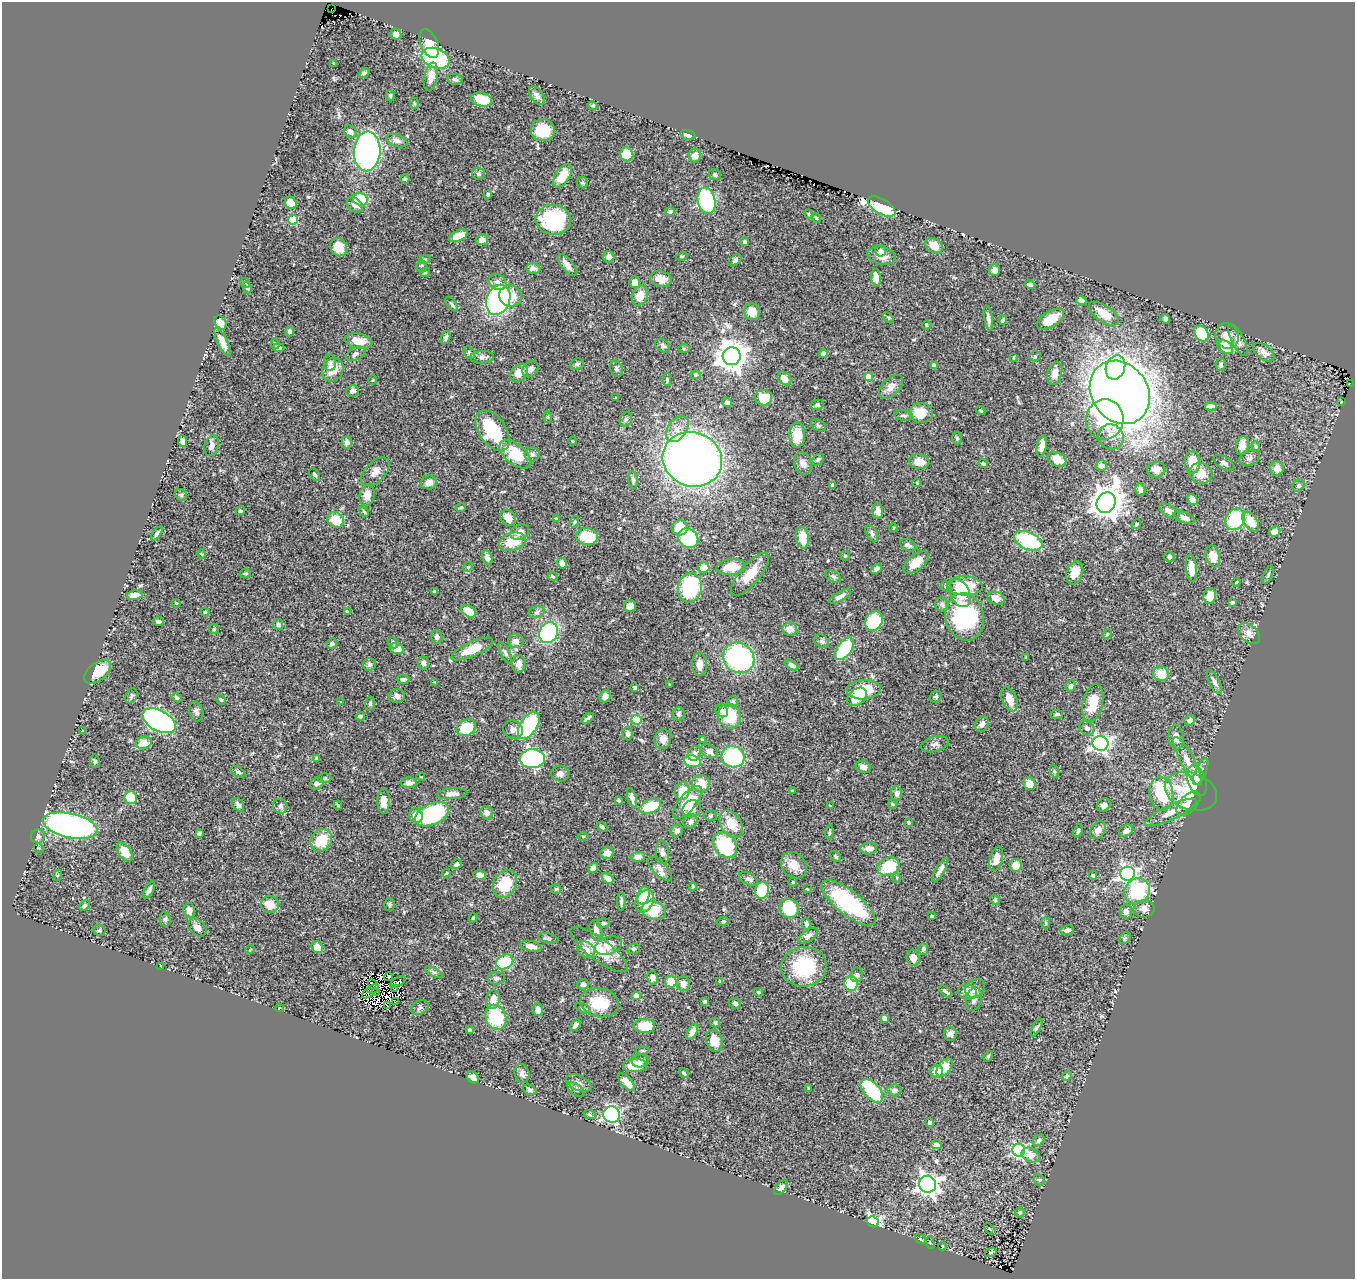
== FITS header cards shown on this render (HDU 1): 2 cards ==
NAXIS1  =                 1353
NAXIS2  =                 1277

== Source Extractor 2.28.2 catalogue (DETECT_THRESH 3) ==
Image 1353 x 1277 px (HDU 1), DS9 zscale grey, 1 PNG px = 1 image px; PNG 1357 x 1281 px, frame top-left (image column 1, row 1277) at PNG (2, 2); each listed source drawn as its Kron ellipse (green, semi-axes under 4 px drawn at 4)
Background 0.487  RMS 0.023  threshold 0.068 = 3 sigma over >= 5 px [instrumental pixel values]
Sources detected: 515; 9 with non-positive FLUX_AUTO (blend fragments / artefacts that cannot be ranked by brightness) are neither listed nor drawn; of the other 506, the 500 brightest by FLUX_AUTO listed and drawn (6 fainter detections omitted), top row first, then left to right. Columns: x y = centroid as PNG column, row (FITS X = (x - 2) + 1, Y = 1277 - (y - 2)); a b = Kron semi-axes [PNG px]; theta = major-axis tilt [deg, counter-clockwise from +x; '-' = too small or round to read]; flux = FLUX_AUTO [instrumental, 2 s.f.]
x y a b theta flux
332 8 3 2 - 86
396 34 6 5 - 8.1
429 44 15 8 -67 30
435 58 14 9 -21 110
334 63 3 2 - 1.3
364 73 6 4 40 3.6
431 77 14 6 79 16
455 79 7 5 -15 3.4
390 96 5 4 - 2.3
537 96 10 6 -54 6.5
482 99 10 7 -14 40
414 103 6 3 -71 1.6
593 106 5 4 - 2.1
543 130 12 11 - 45
350 132 7 5 -39 6.8
688 135 7 5 -18 6.1
397 141 11 6 -19 7.2
367 151 20 13 86 430
627 154 7 6 - 46
695 155 7 6 - 9.1
479 174 6 6 - 3.7
715 175 6 5 - 3.3
562 176 13 7 57 34
405 179 5 4 - 1.6
582 183 6 5 - 2.5
488 194 4 3 - 1.6
360 199 7 6 - 67
706 201 13 9 -79 220
291 203 6 5 - 21
355 205 9 6 -40 8.2
882 206 15 7 -31 85
670 212 5 4 - 3.4
809 214 5 4 - 2
816 218 5 4 - 2
293 220 5 4 - 56
553 220 17 15 -6 110
458 236 10 5 24 18
482 240 6 5 - 9.2
745 242 4 3 - 2.6
934 245 9 7 -31 16
339 247 9 8 - 23
881 251 5 5 - 4.6
682 256 6 3 17 1.4
881 256 14 9 -12 17
609 257 6 5 - 6.8
425 259 6 3 19 1.8
735 260 7 5 39 3.5
567 265 13 5 -52 12
422 266 6 5 - 2.9
533 268 7 5 -1 6
994 270 5 5 - 7
425 272 5 4 - 2.1
876 277 8 5 -83 10
661 279 11 8 -14 16
497 282 9 7 -33 7.7
635 282 6 5 - 12
246 283 5 3 - 1.5
1030 285 5 4 - 2.8
247 288 6 4 -62 3
510 296 11 10 - 28
640 296 10 7 70 20
498 300 15 11 68 250
1081 300 5 4 - 4.6
452 304 9 4 -52 2.9
752 312 8 7 - 19
1104 314 17 8 -35 28
888 318 7 4 -45 2.2
988 318 13 4 -79 5.5
1051 319 15 8 31 28
1165 319 5 4 - 5
1003 320 5 3 - 1.8
220 323 7 5 -56 8.6
926 325 5 3 - 1.7
289 331 5 4 - 4.4
1201 334 8 6 -56 59
1227 336 13 11 -63 21
446 338 7 4 72 4.2
1238 340 18 6 -63 10
358 341 14 7 -12 25
222 342 15 5 -64 14
275 344 5 3 - 2.5
663 345 8 6 -34 3.7
1225 347 8 6 -33 41
279 348 5 3 - 4.5
684 349 6 4 0 1.8
1264 352 12 7 -37 8.9
469 353 7 5 -53 3.1
356 354 10 6 27 5.4
823 354 4 4 - 11
732 356 9 9 - 2300
1035 356 5 5 - 2.1
482 357 11 6 3 6
1013 358 4 2 - 1
330 363 8 6 -87 4
577 364 7 5 12 3.5
934 365 4 4 - 5.5
1221 365 6 5 - 3
1115 367 12 9 70 150
616 368 8 6 -69 3.8
530 369 9 7 48 6.9
333 370 12 10 61 23
519 373 10 7 45 14
1055 373 12 7 76 12
695 375 5 4 - 1.8
869 377 4 4 - 23
784 378 8 6 -46 14
667 379 6 4 -89 2.3
373 380 5 3 - 1.1
1350 383 2 2 - 12
891 387 15 8 44 12
352 391 6 5 - 5.4
1120 392 33 28 -54 2600
615 398 4 3 - 1.1
763 398 8 8 - 34
727 402 5 4 - 3.7
1341 402 3 3 - 1.4
817 405 6 5 - 3.6
1211 406 6 4 -2 8.2
981 410 5 3 - 1.6
921 413 12 10 -6 33
904 416 9 5 -6 3.6
548 417 5 4 - 1.7
626 419 7 6 - 3.5
1105 419 20 19 - 78
818 425 8 5 -28 2.8
677 429 14 9 53 14
492 431 23 13 -55 81
797 435 13 7 86 26
1111 437 13 12 - 16
957 438 6 5 - 2.7
183 441 6 4 -84 5.3
573 441 4 4 - 1.4
347 442 6 5 - 7.3
212 446 11 7 72 7.8
1042 446 11 5 79 11
1242 446 9 6 80 13
1256 446 5 4 - 2.3
515 454 19 10 -40 50
532 454 7 7 - 4.8
1250 458 11 7 22 5.9
692 459 30 27 -20 1200
1057 459 9 6 -26 19
818 460 7 5 40 3.4
919 462 10 7 -6 18
1192 462 11 7 -89 25
803 463 12 8 -72 11
983 463 5 4 - 2.4
1224 463 11 6 -29 5.6
1101 466 6 5 - 7.9
1277 468 7 7 - 12
1156 470 9 8 - 11
375 472 17 10 47 12
1201 473 11 10 - 21
315 475 7 4 -54 3.7
633 480 8 4 -84 4.2
429 482 8 7 - 8.7
917 483 4 4 - 1.4
833 485 4 3 - 4.7
1299 485 6 5 - 3.4
1140 490 6 5 - 6
181 495 6 5 - 2.8
367 495 11 7 81 12
1192 500 6 4 -48 8.7
1106 503 10 9 - 2600
461 507 5 3 - 1.7
240 511 5 4 - 2.5
878 511 8 5 -85 7.8
1169 511 11 6 -31 10
364 512 5 3 - 2.1
508 518 9 7 -49 16
1184 518 11 5 -20 6.8
556 519 4 4 - 2
1235 519 11 9 55 83
336 520 9 7 -36 39
574 522 6 4 70 1.8
1251 522 11 6 -54 30
1136 524 5 4 - 2
680 528 8 7 - 27
893 528 4 3 - 1.1
1274 531 6 5 - 11
520 532 10 7 28 10
157 533 8 4 55 4
872 533 9 5 -60 4.7
587 537 11 8 -11 52
688 538 10 9 - 110
803 538 11 6 -83 31
1028 541 15 8 -24 100
512 542 14 8 18 36
908 545 9 5 -27 4.5
202 554 4 4 - 1.5
845 556 5 4 - 2
1213 556 11 7 -76 20
1169 557 5 5 - 3.3
487 558 7 5 -78 7.3
562 563 5 4 - 13
916 563 15 8 39 21
468 567 5 4 - 1.8
731 567 15 8 3 31
704 568 5 5 - 23
1191 568 13 5 -85 19
877 569 6 3 46 4.2
245 573 6 3 9 2
1075 573 12 8 70 16
750 574 26 10 50 33
1268 575 10 4 67 2.7
553 576 5 4 - 2.3
833 576 8 5 -30 3
1236 582 4 3 - 1.4
946 586 5 4 - 3.9
965 586 18 9 -1 48
690 588 15 12 80 140
434 591 3 3 - 2
960 593 14 9 -65 29
135 595 8 5 11 14
840 596 12 4 30 5.8
1210 596 7 6 - 23
996 598 9 6 -21 14
1232 602 4 4 - 2.5
176 603 4 4 - 1.4
942 604 7 6 - 4.1
630 606 6 6 - 10
347 611 4 3 - 1.2
469 611 8 5 -32 24
205 612 4 4 - 1.5
537 612 8 6 16 3.9
965 617 24 19 -79 170
158 621 5 4 - 3.1
874 621 10 8 61 77
278 624 5 5 - 4.5
214 629 5 5 - 2.2
790 629 7 6 - 10
549 633 11 9 60 200
1249 633 12 8 -42 11
1107 634 5 4 - 1.8
437 637 7 5 -74 5
516 641 8 7 - 9.7
822 641 8 6 -36 4.1
393 643 6 5 - 3.5
332 644 5 5 - 4
397 649 7 5 -12 13
472 649 22 7 24 34
845 649 13 7 55 96
505 653 12 4 -64 4.1
1026 657 4 3 - 1.2
739 658 16 14 -37 240
423 663 6 5 - 5.2
370 664 6 6 - 4.2
519 664 9 6 85 11
699 664 11 7 -85 14
792 665 7 4 -31 5.7
98 672 15 9 38 39
1161 674 8 7 - 23
403 679 6 4 -2 5.2
435 682 4 3 - 1.2
1214 682 13 5 -65 5.4
670 685 3 3 - 1.3
1071 686 6 5 - 5.1
635 687 4 3 - 2.4
864 690 17 9 3 55
132 696 8 5 64 3.1
397 696 8 7 - 5.4
605 696 6 5 - 10
857 697 11 8 39 25
936 697 6 5 - 2.9
177 698 5 4 - 2.7
221 699 5 4 - 2.2
1009 699 13 7 -67 22
733 701 5 5 - 3.4
341 702 4 3 - 1.2
1093 703 19 10 77 32
370 704 7 5 76 2.9
722 711 7 6 - 4.1
196 712 10 7 -73 5
679 714 7 6 - 3.1
1057 714 6 4 7 2.9
360 716 5 4 - 2.7
729 716 12 11 - 56
588 718 7 3 37 3.8
636 720 5 4 - 57
1190 720 6 5 - 3.9
159 721 18 10 -29 440
982 724 8 6 65 6.5
529 726 15 8 56 150
466 728 10 8 24 50
1087 728 8 6 -43 5.1
513 730 10 9 - 7.5
83 731 3 2 - 0.96
627 733 7 5 -87 5.3
1176 737 12 7 -83 8.9
663 739 10 8 74 10
702 740 4 3 - 1.5
144 743 8 6 17 23
935 744 14 7 14 6.6
1100 744 8 7 - 560
709 751 9 6 -26 7
695 753 8 6 63 5.2
733 757 12 10 -20 120
316 758 4 3 - 1.9
532 759 12 9 0 260
95 761 6 5 - 2.8
692 761 8 5 -11 56
1188 761 27 7 -62 16
863 767 8 6 -20 8.2
1054 771 7 4 -71 2.6
238 772 8 4 -28 3.3
1201 772 14 5 66 6
560 774 9 8 - 6.9
421 777 4 3 - 1
324 778 7 5 3 2.8
1197 780 16 9 -70 21
317 783 7 5 26 7.1
409 783 7 5 -1 7.9
701 784 9 8 - 23
1029 784 6 6 - 18
682 791 9 7 76 28
792 791 4 2 - 1.2
1191 791 27 18 -19 87
897 793 7 5 -81 5.6
452 794 15 5 5 9
1161 794 17 12 -82 93
131 798 6 6 - 41
632 798 10 4 -74 6.4
618 800 4 3 - 2.7
384 801 12 6 89 15
688 802 20 8 50 45
892 804 4 4 - 1.7
1188 804 15 8 44 17
238 805 7 5 -55 6.7
338 805 5 3 - 1.7
1104 805 7 6 - 7.2
280 806 7 7 - 4.6
650 806 11 6 23 48
830 806 3 2 - 1.2
692 809 9 8 - 11
1171 812 28 7 25 18
487 813 7 6 - 7.6
432 814 18 10 24 170
416 816 7 7 - 17
711 816 6 5 - 2.2
690 821 7 6 - 5
909 823 4 4 - 1.8
731 824 15 10 -58 29
70 826 28 12 -12 630
602 827 6 4 -44 2.7
1098 830 10 7 57 8.6
677 831 6 6 - 5.1
1078 831 7 4 70 2.4
1126 831 7 5 32 7
829 832 7 3 86 2.1
199 833 4 4 - 2.3
38 836 7 7 - 5.2
583 836 5 3 - 1.7
321 840 12 10 53 39
725 845 14 10 -55 100
39 848 5 4 - 1.8
869 848 8 6 1 11
125 852 10 6 -57 28
607 853 7 6 - 11
662 853 11 6 -84 5.8
836 856 6 4 -46 2.2
638 857 7 5 1 9
996 859 12 6 76 18
457 864 6 4 32 3.5
794 865 14 11 -50 20
1016 865 6 6 - 15
889 867 11 8 22 58
593 868 5 4 - 8.7
660 869 15 7 -45 9.3
940 870 13 4 60 7.4
446 873 4 3 - 1.5
1128 874 7 7 - 450
58 875 6 3 69 1.5
480 875 6 4 -12 7.7
1093 875 4 4 - 1.9
608 878 6 4 -34 11
897 878 5 3 - 1.4
748 879 10 5 -26 4.3
793 882 5 3 - 1.2
505 884 15 11 63 50
693 886 4 3 - 1.9
556 889 5 5 - 2
807 889 3 3 - 1.7
149 890 9 4 62 4.9
762 890 8 7 - 60
1137 891 13 12 - 110
643 895 9 6 75 29
995 900 5 4 - 1.8
645 901 12 8 61 52
621 902 9 4 -90 3.5
849 903 33 12 -39 130
270 904 9 8 - 23
389 904 6 5 - 2.6
85 905 6 4 45 2.9
789 908 10 9 - 64
1144 909 10 8 9 9.1
189 910 7 6 - 8.9
654 911 12 9 -15 39
1126 911 7 6 - 5.6
932 916 4 3 - 1.8
473 918 4 3 - 2.2
165 919 7 5 -77 3
723 921 6 3 7 1.6
604 923 6 5 - 3
1046 923 6 4 -89 2.2
806 924 5 4 - 3.6
197 928 10 7 -44 9.6
99 930 6 5 - 2.7
596 930 10 6 -75 8.5
1067 930 7 5 9 4.6
808 936 11 5 33 5.9
548 938 10 4 -12 3.5
1125 938 6 5 - 2.2
531 946 11 5 -12 7.6
609 946 14 8 19 16
317 947 7 5 -50 17
599 949 35 11 -37 45
633 949 6 5 - 3
923 949 6 4 76 4.1
250 950 4 3 - 1.2
586 950 9 7 -33 11
913 958 8 6 -77 10
505 962 9 7 27 65
161 966 3 2 - 1.1
804 967 22 20 6 96
434 972 9 4 -27 3.3
857 975 7 6 - 5.2
388 977 4 2 - 2.3
497 978 8 6 -1 3.7
652 978 7 5 -78 8
720 981 4 3 - 2.1
398 982 9 2 31 3.9
671 982 6 5 - 30
373 984 6 2 -40 2.5
583 984 6 5 - 6.4
683 984 7 7 - 9.8
851 984 7 6 - 47
395 988 2 2 - 1.1
975 988 11 8 32 12
373 989 6 2 21 2.8
946 991 7 4 -42 2.8
375 992 3 2 - 1
758 992 5 3 - 2.2
967 992 10 7 -11 15
367 993 6 2 42 1.1
636 996 4 4 - 20
493 999 9 6 80 18
974 999 12 7 75 8.1
705 1001 4 3 - 2.1
395 1002 4 2 - 1
600 1003 19 14 -11 51
735 1003 6 5 - 5.5
387 1005 3 2 - 1.2
279 1008 4 3 - 1.1
420 1008 9 6 29 4.5
583 1008 8 4 -24 3.1
538 1010 6 5 - 10
496 1017 13 10 -66 79
884 1018 4 4 - 10
715 1023 5 4 - 2.5
575 1025 6 4 50 5.3
644 1026 11 7 -4 37
1037 1027 10 4 62 3.1
469 1030 3 3 - 3.1
692 1032 9 4 59 9.2
950 1034 7 6 - 5.1
714 1041 11 8 -72 23
642 1051 6 3 7 2.1
988 1056 6 4 68 1.9
640 1061 8 6 11 7.2
635 1065 12 6 1 32
944 1067 10 6 55 27
936 1071 6 6 - 16
522 1073 9 7 -76 6.2
684 1073 5 3 - 2
1067 1076 5 4 - 2
473 1077 7 5 -40 6.9
626 1082 11 5 -48 17
579 1083 13 7 -24 8
809 1089 3 3 - 1.5
530 1090 7 5 -23 3.1
576 1090 10 5 -38 4.3
894 1090 7 6 - 4.9
872 1091 14 8 -48 87
612 1114 8 8 - 310
590 1115 6 4 -18 2.4
930 1123 4 4 - 11
1039 1140 6 5 - 4.2
936 1145 5 4 - 5.8
1019 1150 6 6 - 260
1031 1155 9 7 -25 11
1039 1180 6 5 - 2.5
928 1184 9 8 - 860
781 1188 9 5 47 5.6
1020 1212 5 5 - 3.7
873 1222 6 5 - 240
990 1229 7 3 -45 1.5
920 1239 6 3 -31 1.5
930 1243 6 4 -80 1.8
942 1246 4 3 - 1.1
990 1253 6 3 19 1.3
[6 fainter detections neither listed nor drawn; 9 non-positive-flux detections neither listed nor drawn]